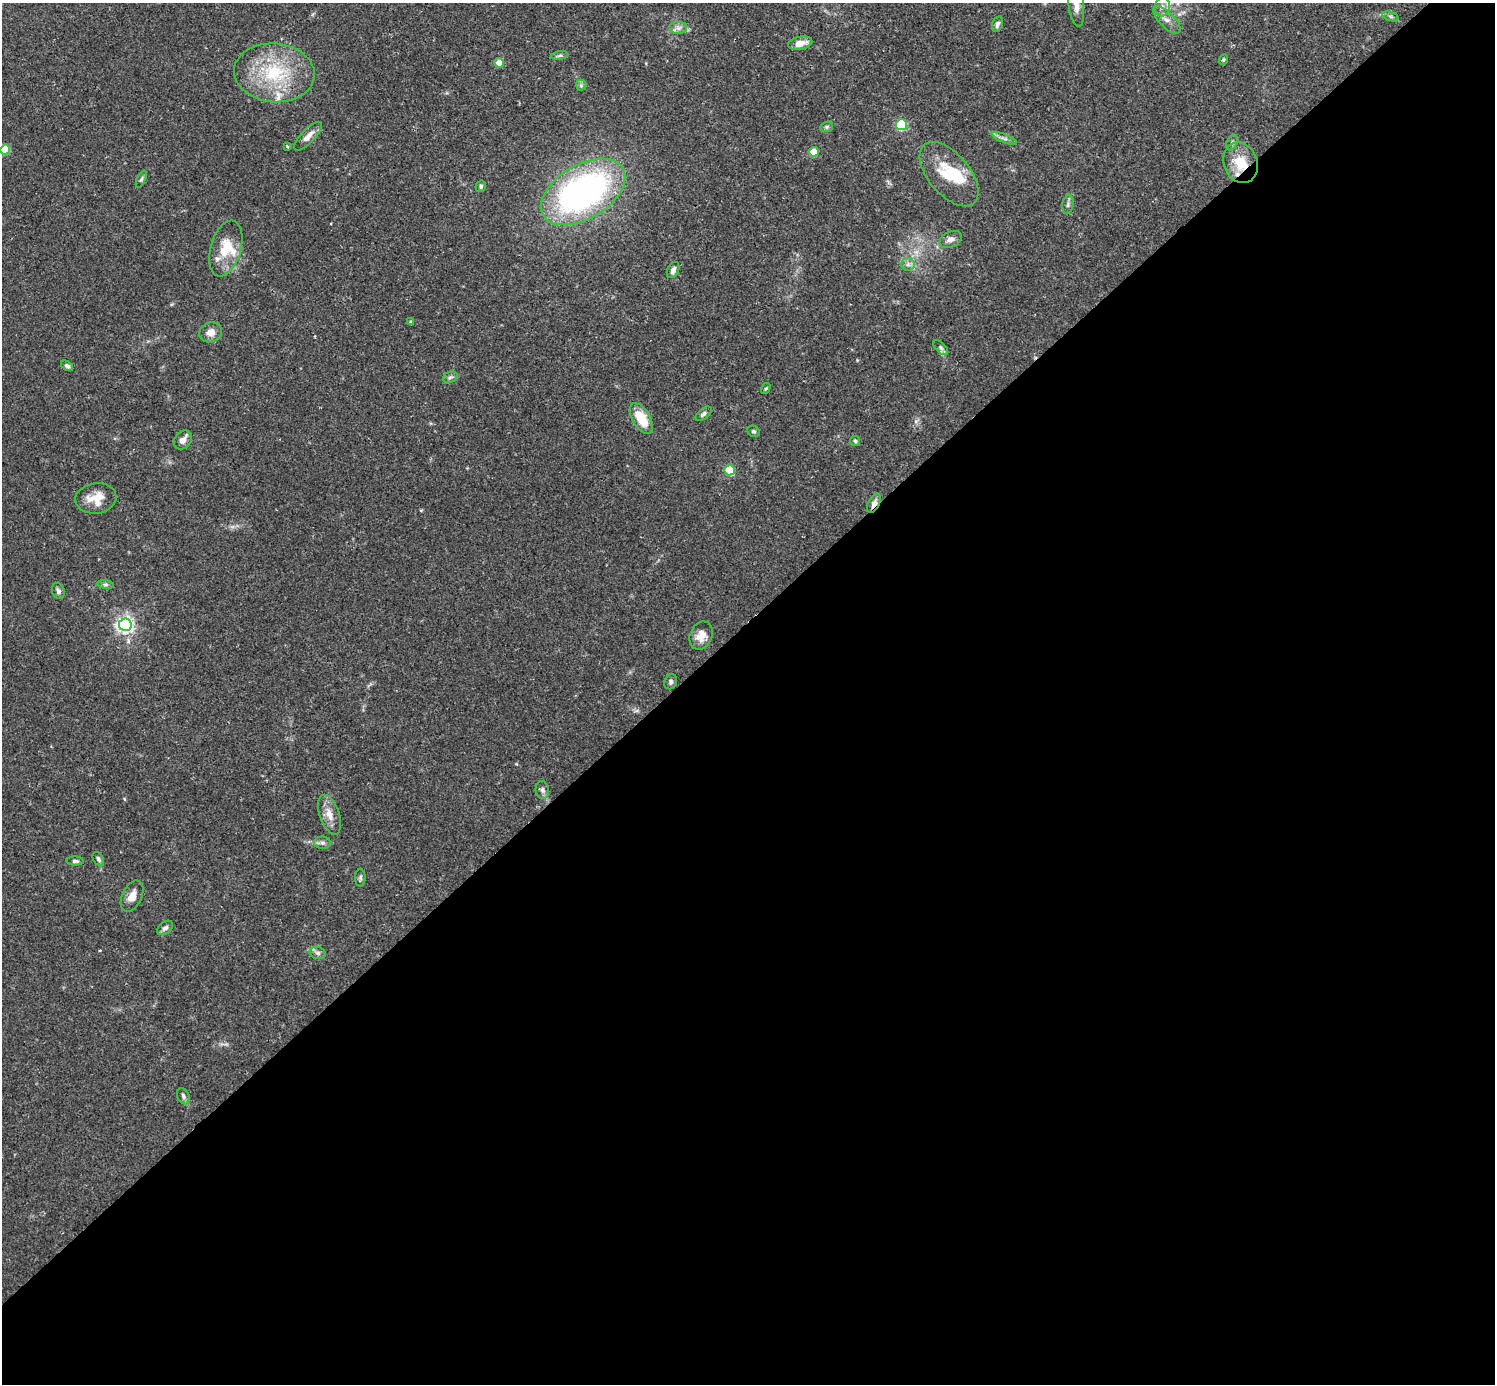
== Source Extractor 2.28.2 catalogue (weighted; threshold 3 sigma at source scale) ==
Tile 15 of 4 x 4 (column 3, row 4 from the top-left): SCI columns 3025-4517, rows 191-1572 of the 6041 x 6040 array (HDU 1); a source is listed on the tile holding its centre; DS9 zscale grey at full resolution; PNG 1497 x 1386 px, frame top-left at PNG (2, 3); each listed source drawn as its Kron ellipse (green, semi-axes under 4 px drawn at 4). Shown black and unused: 55% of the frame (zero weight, under 2 of 3 exposures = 2% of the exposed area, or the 3 px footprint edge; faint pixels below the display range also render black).
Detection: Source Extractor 2.28.2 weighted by HDU 2 'WHT'; one run over the whole footprint, this tile lists its part. Background 0.106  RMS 0.006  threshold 0.0269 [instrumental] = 3 sigma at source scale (4.5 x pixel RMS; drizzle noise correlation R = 1.50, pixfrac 1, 0.05/0.05 arcsec/px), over >= 5 px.
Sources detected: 63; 2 inside a brighter object's white glare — neither listed nor drawn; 2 inside a brighter listed object's ellipse — not listed separately; the other 59 listed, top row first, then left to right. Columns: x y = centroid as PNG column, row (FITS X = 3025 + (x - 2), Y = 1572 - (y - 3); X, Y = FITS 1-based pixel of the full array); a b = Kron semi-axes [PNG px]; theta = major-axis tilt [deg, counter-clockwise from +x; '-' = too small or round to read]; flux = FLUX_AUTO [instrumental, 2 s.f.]
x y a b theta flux
1076 4 22 7 -83 6.1
1162 7 9 7 76 3.5
1390 16 8 4 -19 1.2
1167 20 18 7 -45 4.4
997 24 8 5 73 1.9
678 28 9 6 0 2.6
800 43 12 6 11 5.9
560 56 8 4 9 1.4
1223 60 5 4 - 0.75
499 63 4 4 - 11
274 73 40 29 -5 45
581 85 5 5 - 1.1
901 125 5 5 - 50
827 127 6 5 - 1.1
308 136 19 6 46 4.8
1004 138 13 4 -21 2.1
1232 143 8 5 64 1.5
287 146 4 2 - 0.67
5 149 5 5 - 23
814 152 5 5 - 17
1241 163 21 16 -68 16
949 174 38 20 -50 24
141 179 9 4 66 1.1
481 186 6 5 - 1.2
583 192 46 27 31 200
1068 204 10 5 80 1.7
951 239 12 7 27 3.1
226 248 28 15 74 17
908 264 7 6 - 2
673 270 8 5 64 2.6
411 322 4 4 - 0.9
211 332 12 10 18 4.8
941 348 9 5 -45 1.6
67 366 7 4 -32 1.4
450 377 7 5 20 1.4
766 388 6 3 58 0.77
703 414 9 5 39 1.7
641 418 17 9 -59 16
753 431 6 5 - 1.2
183 440 10 8 48 3.7
855 441 5 5 - 1
730 470 5 5 - 31
96 498 20 15 8 10
874 503 10 5 62 3.7
106 584 8 4 -9 1.3
58 591 8 6 -68 1.8
125 625 6 6 - 220
701 636 15 11 67 6.1
671 682 8 6 66 1.5
542 790 9 7 -81 2.1
329 815 21 9 -70 6.6
322 843 8 6 -1 1.9
98 859 7 5 -59 1.3
75 861 8 4 -3 1.5
360 878 8 5 88 1.3
132 896 16 9 64 5.1
165 928 9 6 39 1.9
318 953 8 6 -17 1.8
183 1096 8 5 -64 1.5
Overlapping masked pixels (flux is a lower limit): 2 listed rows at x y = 1241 163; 874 503
Isophote crosses this tile's border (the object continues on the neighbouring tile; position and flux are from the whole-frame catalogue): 2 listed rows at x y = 1076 4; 5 149